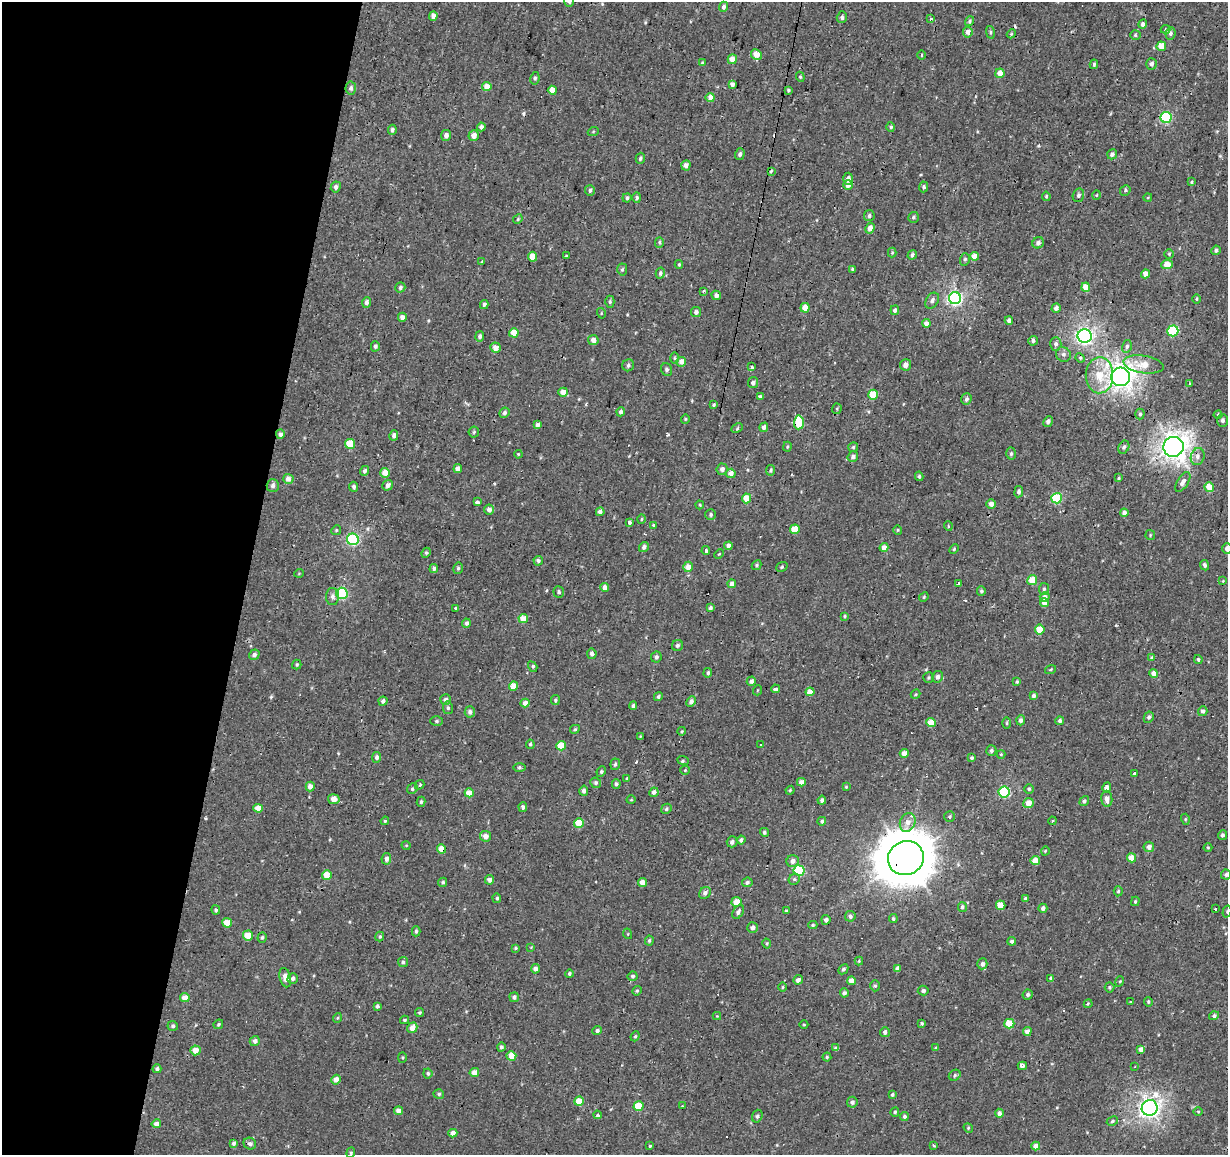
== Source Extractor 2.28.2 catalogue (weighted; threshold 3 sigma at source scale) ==
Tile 9 of 4 x 4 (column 1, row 3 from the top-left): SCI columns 4-1229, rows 1435-2587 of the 4908 x 5112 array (HDU 1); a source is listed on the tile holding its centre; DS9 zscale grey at full resolution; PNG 1230 x 1157 px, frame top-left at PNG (2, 2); each listed source drawn as its Kron ellipse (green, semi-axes under 4 px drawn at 4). Shown black and unused: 20% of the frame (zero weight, under 2 of 3 exposures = <1% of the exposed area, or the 3 px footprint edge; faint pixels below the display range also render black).
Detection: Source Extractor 2.28.2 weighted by HDU 2 'WHT'; one run over the whole footprint, this tile lists its part. Background 0.00309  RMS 0.0034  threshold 0.0154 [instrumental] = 3 sigma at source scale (4.5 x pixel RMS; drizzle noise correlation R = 1.50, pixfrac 1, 0.0396/0.0396 arcsec/px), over >= 5 px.
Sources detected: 444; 10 cosmic-ray / hot-pixel residue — neither listed nor drawn; the other 434 listed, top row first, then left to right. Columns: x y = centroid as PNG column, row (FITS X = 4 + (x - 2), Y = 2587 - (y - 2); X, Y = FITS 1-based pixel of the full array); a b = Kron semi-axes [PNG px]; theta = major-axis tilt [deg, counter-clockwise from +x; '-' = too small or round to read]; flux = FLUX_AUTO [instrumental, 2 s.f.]
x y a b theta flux
569 2 5 5 - 0.79
723 7 5 4 - 1.1
433 16 4 4 - 1.7
842 17 6 5 - 0.84
930 19 3 3 - 1.8
969 21 5 3 - 0.55
1143 24 5 4 - 1.2
1165 29 5 3 - 0.65
968 32 5 4 - 1.7
990 32 6 4 -76 0.56
1170 33 6 5 - 0.89
1011 34 4 3 - 0.36
1135 35 5 4 - 0.49
1161 46 5 4 - 5.4
756 54 5 5 - 3.6
921 55 4 3 - 0.31
732 59 5 4 - 3.1
702 63 3 3 - 0.3
1094 64 5 3 - 0.5
1151 64 5 5 - 1
1000 73 5 4 - 2.8
800 77 5 4 - 0.39
535 78 6 4 81 0.7
732 84 4 4 - 1.2
487 86 5 4 - 3.4
351 88 6 5 - 0.88
552 90 4 4 - 3.3
788 90 3 3 - 0.52
710 97 4 4 - 3.4
1166 117 5 5 - 28
481 127 4 4 - 1.1
891 127 5 3 - 0.48
392 130 5 4 - 0.86
593 132 6 3 20 0.33
446 135 5 5 - 1.4
474 135 5 5 - 2.1
740 154 6 4 72 0.87
1112 154 5 4 - 1.1
640 158 6 4 74 0.73
686 165 5 4 - 1.4
771 171 4 3 - 0.43
848 179 6 5 - 1.7
1192 182 4 3 - 0.42
848 185 5 5 - 2
336 187 5 5 - 1.1
924 187 5 4 - 0.79
590 190 5 5 - 0.78
1125 190 5 4 - 0.6
1078 195 7 5 73 0.97
1097 195 4 3 - 0.3
1046 196 5 4 - 0.47
1148 197 4 3 - 0.27
627 198 4 4 - 0.7
637 198 5 4 - 0.7
869 216 5 5 - 0.72
913 217 5 5 - 0.66
518 219 5 4 - 0.42
870 228 5 4 - 1.8
659 242 5 4 - 0.48
1038 243 6 5 - 1.1
1216 250 5 4 - 0.88
892 253 5 4 - 0.39
1169 254 5 5 - 0.46
566 255 3 3 - 0.56
912 255 5 4 - 0.9
974 256 4 4 - 2.9
532 257 5 4 - 4.7
965 259 6 5 - 0.59
482 262 4 3 - 0.4
679 264 4 4 - 0.39
1167 264 6 5 - 4.4
622 269 6 5 - 0.61
852 269 4 3 - 0.43
660 273 5 4 - 0.79
1145 274 4 4 - 2.2
400 287 5 4 - 0.89
1086 287 4 4 - 4.4
704 291 4 3 - 0.36
716 295 5 4 - 1.5
955 298 6 6 - 77
1197 299 5 3 - 0.38
932 301 8 6 56 1.2
366 302 5 4 - 1.4
610 302 6 4 89 0.53
484 305 4 4 - 1
805 308 4 4 - 4.6
1056 308 5 4 - 1.1
895 310 5 4 - 0.9
696 312 5 5 - 0.99
601 313 5 3 - 0.28
402 317 4 4 - 1.5
1009 320 4 4 - 1.1
926 323 4 4 - 1.9
1173 331 5 5 - 25
514 333 4 4 - 5
480 336 5 4 - 0.9
1085 336 7 7 - 97
593 340 5 5 - 2.2
1033 341 5 4 - 0.84
1056 344 6 5 - 0.95
375 346 5 4 - 0.93
1127 346 6 5 - 0.79
495 348 5 5 - 2.5
1063 354 8 7 - 1.1
674 358 6 4 90 0.44
1080 358 5 4 - 0.49
681 362 5 4 - 2.8
1144 364 20 8 -9 5.6
628 365 6 5 - 0.7
906 365 6 5 - 1.4
752 367 4 3 - 1.1
667 369 6 5 - 0.81
1099 375 18 13 88 9.2
1121 377 9 9 - 250
753 383 5 5 - 1
1189 384 3 2 - 0.47
563 392 5 4 - 3.1
873 395 5 5 - 9.1
760 397 4 4 - 0.62
966 399 6 5 - 0.95
714 405 3 3 - 0.46
837 409 5 4 - 0.41
621 412 4 4 - 1.1
504 413 5 5 - 0.9
1140 414 5 4 - 0.7
1218 415 4 3 - 0.5
685 419 4 4 - 0.39
1223 420 6 5 - 0.99
799 422 7 5 86 12
1048 422 5 4 - 1
537 425 4 4 - 1.3
764 427 5 4 - 1.5
737 428 6 4 27 0.59
474 432 5 5 - 0.5
280 434 5 4 - 1.3
394 435 5 4 - 1.1
350 444 5 5 - 9.4
787 447 5 4 - 0.43
853 447 5 5 - 0.51
1124 447 7 5 64 0.83
1173 447 10 10 - 280
518 454 4 3 - 0.3
1011 454 6 4 88 0.62
1198 456 9 6 72 1.7
853 457 5 5 - 1.3
458 469 4 4 - 2
722 469 5 5 - 1.4
771 470 5 4 - 0.58
365 471 5 4 - 0.92
385 473 5 5 - 3.5
731 473 5 4 - 2.2
919 476 5 3 - 0.59
1119 478 4 3 - 0.4
288 479 5 5 - 2.3
1183 482 11 5 57 1.8
387 485 5 5 - 1.5
273 486 6 6 - 1.3
354 487 5 4 - 1
1209 487 5 5 - 5.1
1019 492 5 4 - 0.93
747 498 5 4 - 6
1057 498 5 5 - 22
477 502 3 3 - 1.7
991 504 4 4 - 1.8
700 505 4 4 - 0.37
489 509 5 5 - 1.6
600 512 4 4 - 1.8
1124 513 4 4 - 1.7
711 514 5 5 - 0.73
641 519 5 3 - 0.37
630 522 4 4 - 0.67
654 525 3 3 - 0.86
948 526 5 3 - 0.42
795 529 5 5 - 5.9
336 530 5 4 - 0.46
898 530 5 4 - 0.4
1150 535 5 4 - 0.42
353 539 6 6 - 42
728 546 4 4 - 1.5
644 547 5 4 - 1
884 547 4 4 - 2.2
954 549 5 3 - 0.36
1227 549 5 5 - 1.5
706 551 4 3 - 4.1
426 553 5 4 - 0.52
719 554 5 3 - 0.35
538 561 5 4 - 0.81
756 565 5 4 - 0.5
1205 565 5 4 - 0.75
688 567 5 5 - 2.4
782 567 6 4 22 0.48
458 568 6 4 75 0.62
434 569 4 4 - 0.95
299 573 5 3 - 0.27
1032 580 5 4 - 6.5
1223 581 4 4 - 0.31
958 583 4 3 - 0.64
732 584 4 4 - 1.7
605 587 4 4 - 2.2
1044 589 6 5 - 0.56
981 591 5 4 - 0.58
559 592 6 5 - 0.65
342 593 5 5 - 35
332 597 8 6 89 1.3
924 597 5 4 - 0.41
1045 597 5 5 - 1.9
1044 603 4 4 - 2.6
455 608 3 3 - 1.3
710 608 4 4 - 0.82
844 616 4 3 - 0.4
523 618 5 4 - 4.3
466 623 4 4 - 0.92
1040 629 5 5 - 7
677 645 6 5 - 0.96
592 654 5 5 - 1
254 655 5 5 - 1.2
656 657 5 5 - 0.87
1152 658 4 4 - 0.53
1198 659 4 3 - 0.54
297 665 5 4 - 0.51
533 667 6 4 -56 0.65
1051 669 6 3 19 0.38
708 673 5 4 - 0.61
1154 673 4 4 - 2.2
937 677 6 5 - 1.4
928 678 5 5 - 0.49
751 681 4 4 - 1.2
1017 682 4 3 - 0.39
513 686 5 4 - 5.7
775 689 4 3 - 2.2
758 690 5 3 - 0.28
810 692 4 4 - 4.4
916 694 5 4 - 0.41
1034 696 4 4 - 1.2
658 697 4 4 - 0.67
445 700 5 5 - 1.2
555 700 5 4 - 0.59
383 701 4 4 - 1.1
691 702 5 4 - 1.3
525 703 4 4 - 1.7
633 706 4 4 - 0.7
448 708 6 5 - 0.65
1203 711 5 4 - 1.1
470 712 6 5 - 1.1
1149 717 6 5 - 0.77
1021 720 5 4 - 0.92
436 721 6 5 - 0.58
1060 721 4 4 - 0.8
931 722 5 4 - 4.4
1007 723 5 3 - 0.41
575 729 5 3 - 0.44
682 731 4 3 - 0.32
640 736 4 3 - 0.25
530 744 5 4 - 0.58
761 745 3 2 - 0.47
561 746 5 4 - 7
991 751 5 5 - 0.79
904 753 4 4 - 2.5
1001 754 4 4 - 0.35
377 757 5 4 - 0.96
971 758 4 4 - 0.62
683 760 6 3 -22 0.46
615 764 5 5 - 0.62
519 767 6 3 0 0.48
685 770 5 4 - 0.38
601 772 5 4 - 0.52
1134 773 3 3 - 3.4
627 779 3 3 - 0.37
801 782 4 4 - 1.9
596 783 5 5 - 0.68
616 784 5 4 - 0.81
420 785 5 3 - 0.49
310 787 5 4 - 2
846 787 4 4 - 0.32
1107 788 5 4 - 2.4
412 789 5 5 - 0.58
1029 789 5 4 - 0.58
790 790 4 3 - 0.4
584 791 5 4 - 1.1
654 792 5 4 - 1.2
1004 792 5 5 - 27
469 793 4 4 - 4.1
334 799 6 5 - 2.5
1107 799 8 5 -85 1.9
631 800 4 3 - 0.27
822 800 4 4 - 0.95
1084 801 5 4 - 0.79
421 802 5 4 - 0.54
1028 803 5 5 - 3.1
523 807 5 4 - 0.92
258 808 4 4 - 3.7
666 809 5 4 - 0.58
949 817 5 5 - 0.55
1185 819 5 3 - 0.4
385 821 4 4 - 0.37
822 821 4 4 - 0.7
1052 821 4 3 - 0.35
908 822 9 7 67 2.4
579 823 5 5 - 8.6
764 832 5 4 - 0.64
1222 835 5 4 - 0.81
486 836 5 5 - 2.3
741 840 4 4 - 0.99
732 842 5 5 - 1.3
406 845 4 3 - 0.29
1149 847 5 5 - 1.6
1208 847 4 3 - 0.27
442 849 5 4 - 4.1
1045 851 4 3 - 0.27
906 858 18 17 - 1500
1132 858 4 4 - 3.7
386 859 6 5 - 1.2
793 861 6 6 - 1.9
1035 861 4 4 - 4.4
799 871 5 5 - 20
327 875 5 5 - 4.8
1226 875 5 5 - 0.71
794 879 6 5 - 0.65
489 880 5 4 - 1.3
443 882 5 4 - 0.54
747 882 5 4 - 0.86
642 883 4 4 - 2.3
1118 891 5 4 - 0.52
705 893 6 5 - 1.2
497 898 5 4 - 0.47
1026 899 4 4 - 0.98
1135 901 5 3 - 0.41
736 902 5 5 - 3.9
1001 905 5 4 - 5.6
962 907 5 4 - 0.91
1043 908 4 4 - 1.1
1216 908 3 3 - 1.8
216 910 4 4 - 0.62
786 911 3 3 - 0.42
1227 911 6 3 74 0.43
738 912 7 5 59 1
850 916 5 5 - 1
893 919 4 4 - 0.7
826 920 5 4 - 1.1
227 923 5 5 - 5.4
813 925 4 4 - 0.42
752 927 5 5 - 1.3
416 931 5 3 - 0.65
628 934 5 3 - 0.31
248 936 5 5 - 5.7
262 937 5 4 - 0.59
380 937 5 4 - 0.48
649 940 5 4 - 0.51
1012 941 4 3 - 1.1
767 943 5 4 - 0.47
531 947 4 4 - 0.27
515 948 4 3 - 0.43
859 961 4 4 - 0.35
403 962 5 5 - 0.75
982 964 5 5 - 1.2
535 969 5 4 - 1.6
843 969 6 4 44 0.6
898 969 4 4 - 1.5
569 974 4 4 - 0.63
633 976 5 4 - 0.66
285 978 10 5 -77 2.8
293 978 5 5 - 1.2
1051 979 4 3 - 1.1
798 980 5 4 - 1.4
852 981 4 4 - 3.9
1120 981 5 3 - 0.34
875 986 5 5 - 0.55
783 987 5 3 - 0.35
1109 987 5 5 - 0.51
637 991 5 4 - 0.47
923 991 5 5 - 0.79
844 993 4 4 - 1
1028 995 5 5 - 0.8
514 997 5 4 - 0.96
185 998 4 4 - 3.6
1130 1001 3 2 - 0.32
1148 1002 5 4 - 0.48
1088 1004 4 3 - 0.38
377 1006 4 4 - 0.75
420 1012 4 4 - 0.49
717 1016 4 4 - 0.28
1214 1016 5 4 - 0.84
337 1018 5 3 - 0.31
404 1020 4 3 - 0.45
922 1023 3 3 - 0.51
218 1024 5 4 - 0.51
1009 1024 5 4 - 8.1
804 1025 4 3 - 0.28
173 1026 5 5 - 0.68
412 1028 6 4 57 3.1
597 1030 5 4 - 0.81
1027 1031 4 4 - 1.9
885 1032 5 5 - 1.1
635 1036 5 4 - 0.46
255 1041 5 5 - 1.2
501 1047 4 4 - 0.72
836 1048 4 4 - 1.1
936 1048 4 4 - 0.46
1141 1049 4 4 - 2
195 1050 5 5 - 3.4
511 1056 5 4 - 6.1
402 1057 5 4 - 0.39
827 1057 4 4 - 0.45
1022 1066 4 4 - 2.1
1135 1067 3 2 - 0.3
157 1069 4 4 - 0.81
474 1072 5 4 - 2.3
428 1073 5 4 - 0.69
955 1075 6 5 - 0.75
336 1080 5 4 - 2.4
439 1094 5 4 - 0.6
892 1095 4 3 - 0.51
579 1101 5 4 - 4.8
852 1102 5 5 - 1.1
638 1106 5 5 - 8.5
682 1106 4 3 - 0.34
1150 1108 8 8 - 160
399 1111 4 4 - 2
895 1112 4 4 - 0.6
1198 1112 5 3 - 0.29
999 1113 4 4 - 1.3
597 1115 4 3 - 3.3
757 1116 6 5 - 0.79
904 1116 4 4 - 0.75
1112 1121 6 4 29 0.53
156 1124 5 4 - 1.5
968 1128 5 4 - 0.43
453 1133 4 4 - 2
234 1143 4 4 - 0.82
250 1144 6 5 - 1.1
934 1145 3 3 - 0.46
650 1146 3 3 - 0.39
1036 1146 4 4 - 2.2
351 1153 5 4 - 0.45
Overlapping masked pixels (flux is a lower limit): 6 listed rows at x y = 686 165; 799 422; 280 434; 1173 447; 442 849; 906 858
Isophote crosses this tile's border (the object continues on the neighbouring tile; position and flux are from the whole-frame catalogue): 3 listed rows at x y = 569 2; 1227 549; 1227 911